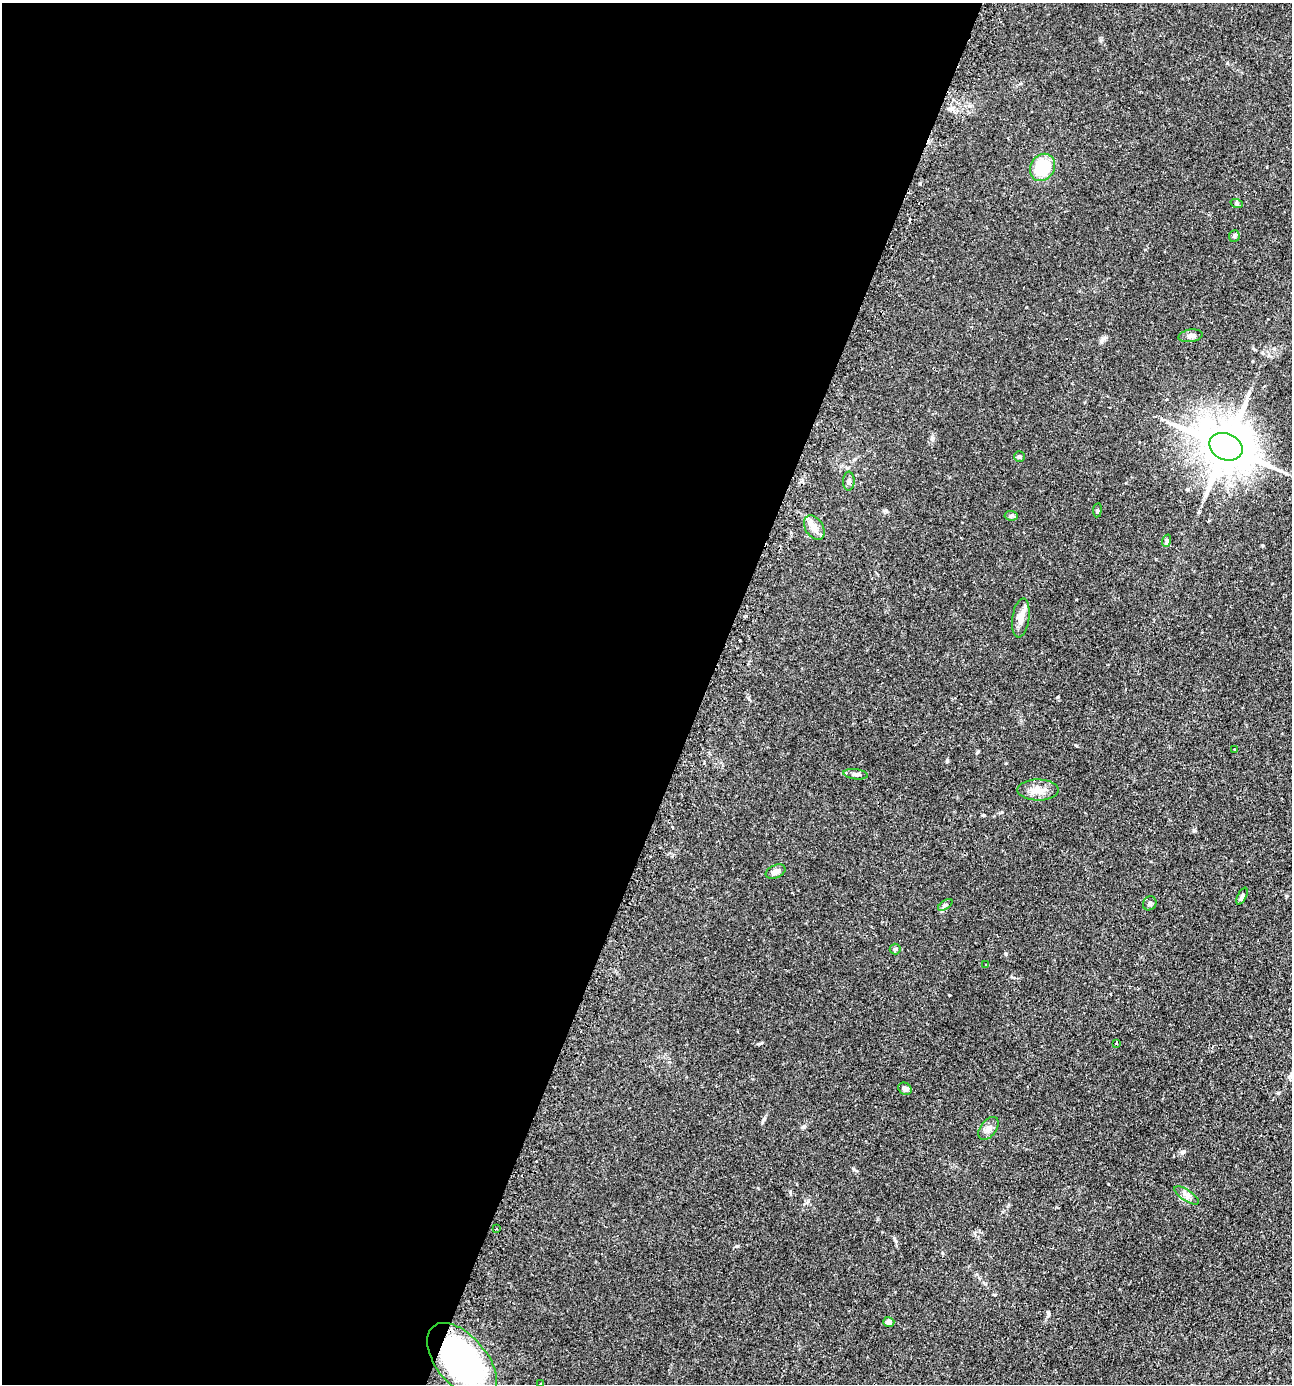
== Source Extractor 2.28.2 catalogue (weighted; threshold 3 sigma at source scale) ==
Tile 5 of 4 x 4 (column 1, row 2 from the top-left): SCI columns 169-1458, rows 2806-4187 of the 5630 x 5612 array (HDU 1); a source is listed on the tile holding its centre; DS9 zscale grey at full resolution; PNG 1294 x 1386 px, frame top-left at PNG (2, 3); each listed source drawn as its Kron ellipse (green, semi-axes under 4 px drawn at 4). Shown black and unused: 54% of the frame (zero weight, under 2 of 3 exposures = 4% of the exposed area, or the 3 px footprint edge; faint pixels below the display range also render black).
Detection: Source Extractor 2.28.2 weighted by HDU 2 'WHT'; one run over the whole footprint, this tile lists its part. Background 0.152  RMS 0.0074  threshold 0.0331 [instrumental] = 3 sigma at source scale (4.5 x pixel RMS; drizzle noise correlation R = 1.50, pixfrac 1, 0.05/0.05 arcsec/px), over >= 5 px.
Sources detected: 31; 2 cosmic-ray / hot-pixel residue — neither listed nor drawn; the other 29 listed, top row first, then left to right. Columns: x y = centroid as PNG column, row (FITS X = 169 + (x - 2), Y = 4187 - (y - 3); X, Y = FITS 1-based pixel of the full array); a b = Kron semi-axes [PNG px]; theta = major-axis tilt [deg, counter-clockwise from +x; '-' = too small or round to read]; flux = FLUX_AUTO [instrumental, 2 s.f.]
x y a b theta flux
1042 167 14 12 58 24
1237 204 6 4 -19 0.94
1234 236 6 5 - 1.3
1191 336 12 6 9 2.6
1226 447 17 13 -24 3700
1019 456 5 5 - 1.4
849 481 9 5 88 1.9
1097 510 7 3 82 0.82
1011 516 7 5 -6 1.3
814 528 13 9 -57 5.4
1166 541 6 4 72 1
1021 618 20 8 82 5.9
1234 749 3 2 - 0.61
856 774 12 5 -8 2.4
1038 790 20 10 0 7.8
776 872 10 6 24 3.4
1242 896 9 4 64 1.7
1150 903 7 6 - 1.6
945 905 8 4 35 1.3
895 949 5 5 - 1.2
986 965 3 3 - 0.67
1116 1043 3 2 - 0.76
905 1089 7 5 -35 2.2
988 1128 13 8 53 3.7
1187 1195 14 5 -34 3.4
496 1229 3 2 - 1.3
889 1322 5 5 - 2.4
462 1361 45 25 -50 160
541 1384 3 2 - 0.93
Overlapping masked pixels (flux is a lower limit): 1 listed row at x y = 462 1361
Isophote crosses this tile's border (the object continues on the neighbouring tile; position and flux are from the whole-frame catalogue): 1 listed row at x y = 541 1384
Unlisted compact peaks at least as high as the median listed source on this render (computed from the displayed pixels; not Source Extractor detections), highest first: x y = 737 1246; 1006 954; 949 995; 803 1127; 932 439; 1182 1152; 1049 1314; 977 752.